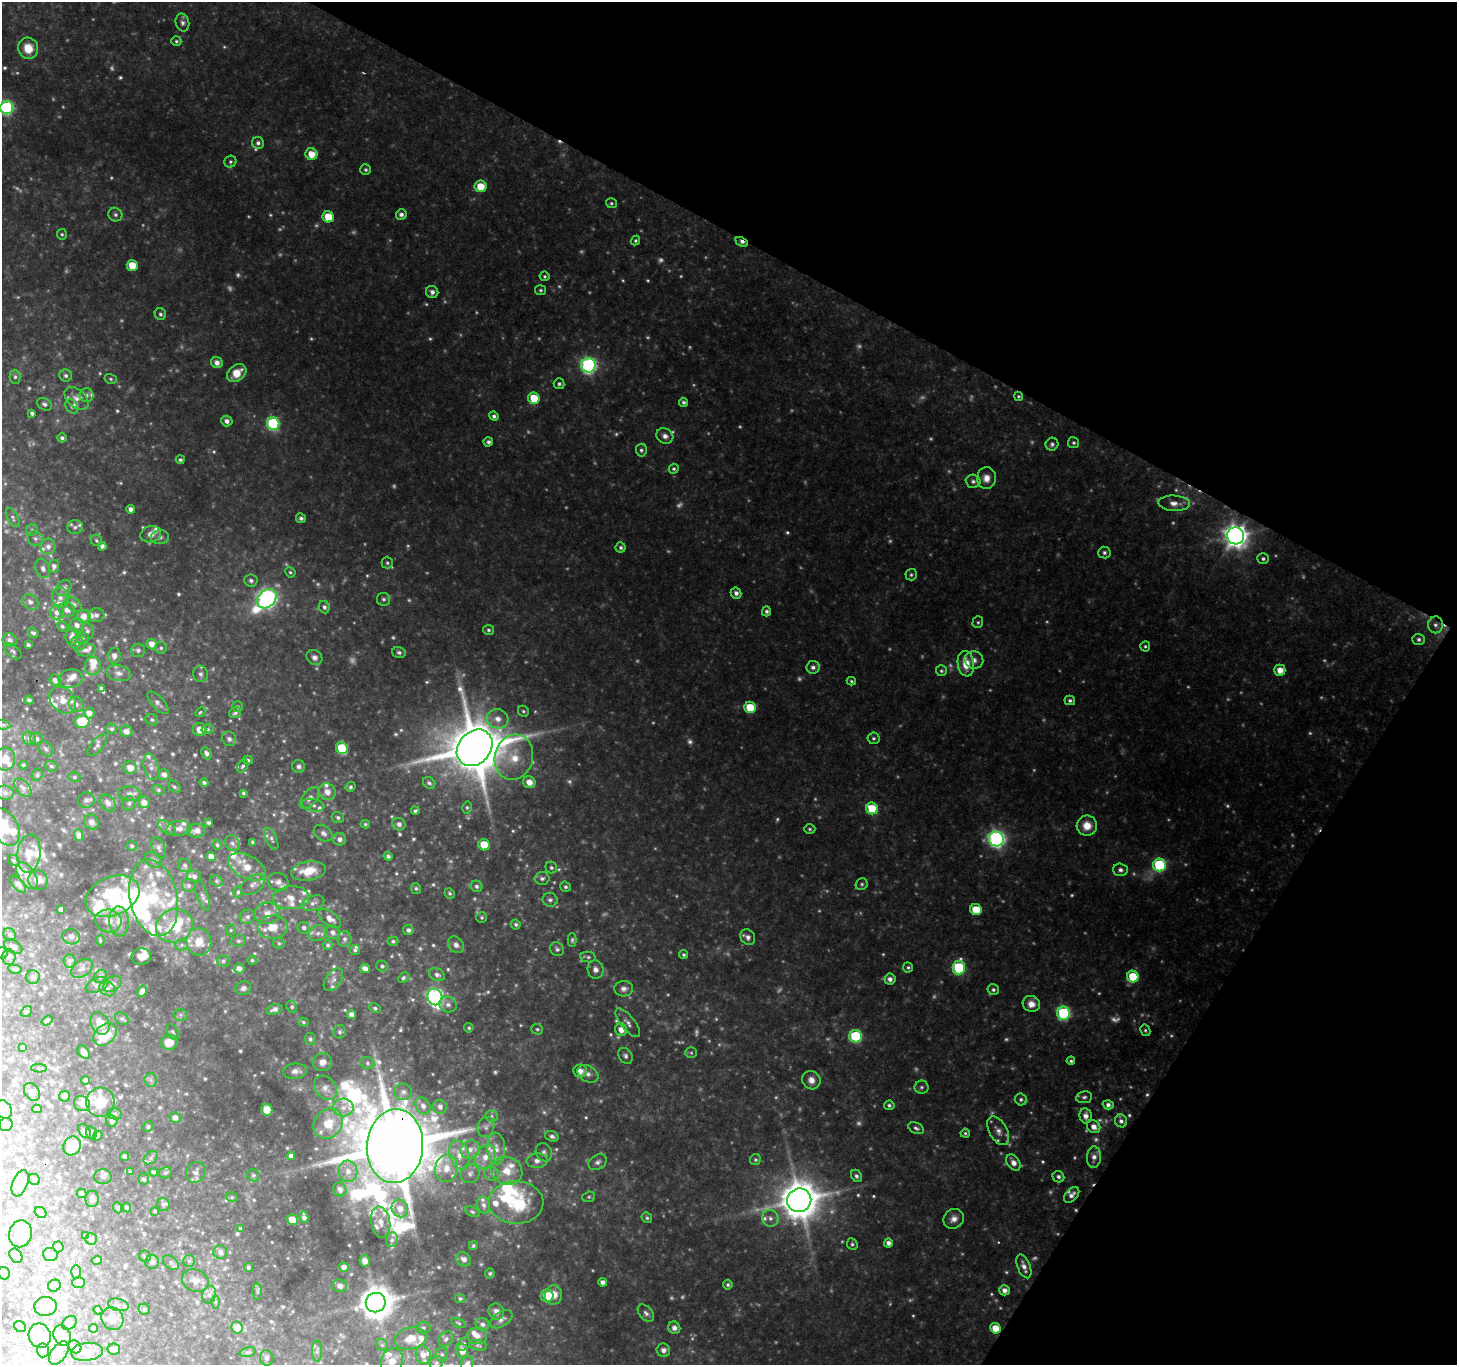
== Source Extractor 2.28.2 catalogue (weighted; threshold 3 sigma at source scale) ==
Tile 8 of 4 x 4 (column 4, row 2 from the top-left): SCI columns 4375-5829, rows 2991-4353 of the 5829 x 5913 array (HDU 1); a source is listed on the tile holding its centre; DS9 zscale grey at full resolution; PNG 1459 x 1367 px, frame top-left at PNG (2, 2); each listed source drawn as its Kron ellipse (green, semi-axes under 4 px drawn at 4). Shown black and unused: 27% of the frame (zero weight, under 2 of 3 exposures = <1% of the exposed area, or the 3 px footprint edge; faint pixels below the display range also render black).
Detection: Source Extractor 2.28.2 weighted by HDU 2 'WHT'; one run over the whole footprint, this tile lists its part. Background 0.186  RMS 0.016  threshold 0.0707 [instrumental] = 3 sigma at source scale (4.5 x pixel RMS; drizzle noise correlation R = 1.50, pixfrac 1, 0.0396/0.0396 arcsec/px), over >= 5 px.
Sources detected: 914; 158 too faint to see at this stretch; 8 inside a brighter object's white glare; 2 cosmic-ray / hot-pixel residue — neither listed nor drawn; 85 inside a brighter listed object's ellipse — not listed separately; of the other 661, all 500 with FLUX_AUTO >= 2.65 (the completeness limit of this list) listed and drawn (161 fainter detections not listed), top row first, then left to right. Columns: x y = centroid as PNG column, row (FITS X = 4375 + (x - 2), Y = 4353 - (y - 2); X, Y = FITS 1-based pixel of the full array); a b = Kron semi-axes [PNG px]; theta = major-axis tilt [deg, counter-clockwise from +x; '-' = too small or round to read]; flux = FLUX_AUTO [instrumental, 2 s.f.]
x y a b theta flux
182 23 9 6 -77 6.3
176 41 5 5 - 2.8
28 48 10 10 - 31
7 108 6 6 - 260
258 143 6 6 - 5.9
311 154 6 6 - 24
230 162 6 5 - 3.4
366 170 5 5 - 3.8
481 186 6 5 - 31
611 203 5 5 - 3
401 214 5 5 - 7
115 215 7 6 - 5
328 217 6 5 - 36
62 234 5 5 - 2.8
635 241 5 4 - 2.9
742 242 7 4 -26 7.9
132 265 5 5 - 33
545 276 5 5 - 3
541 290 5 5 - 3.1
432 292 6 6 - 7.3
160 314 6 5 - 3.7
217 363 6 5 - 11
588 365 7 7 - 450
237 373 11 7 40 29
66 376 6 6 - 5.4
15 377 7 5 -89 3.7
111 379 6 5 - 3
559 384 5 5 - 4
87 395 7 7 - 5.4
1018 396 5 4 - 2.9
534 398 6 5 - 42
77 399 14 9 -43 13
684 402 4 4 - 4.4
44 404 8 5 -29 5
72 406 7 5 -56 4.7
32 413 4 3 - 4.7
494 416 5 4 - 4.6
227 421 5 5 - 7.6
273 423 6 6 - 200
665 436 9 7 -27 8.2
62 438 5 4 - 4.4
488 442 5 4 - 5.1
1074 443 6 5 - 3.4
1052 444 6 6 - 4.5
641 450 6 5 - 4.2
180 460 4 4 - 3.5
674 469 5 5 - 3.3
986 478 11 9 82 15
973 481 7 6 - 5.3
1174 503 16 7 -4 13
131 509 4 4 - 8.1
13 518 10 5 -62 4.4
301 518 5 5 - 4.2
75 527 8 7 - 5.4
32 530 6 5 - 3.3
151 534 10 8 16 14
1236 536 8 8 - 1500
160 537 9 7 6 6.4
35 538 8 7 - 5.7
96 540 6 5 - 3.5
102 546 4 4 - 6
48 547 8 7 - 9
621 547 5 5 - 4.1
1104 553 6 6 - 4.3
1263 559 6 5 - 3.9
387 563 6 5 - 3.3
54 566 6 5 - 6.7
43 568 10 7 -70 6.9
290 572 5 5 - 3.2
911 575 6 5 - 3.2
251 580 7 6 - 5.7
64 588 8 6 53 7.1
736 593 6 5 - 7.5
60 598 10 8 -77 9.2
267 599 11 8 43 670
383 599 7 6 - 5.2
30 602 9 7 -40 6.8
73 604 9 6 -39 6.5
324 607 6 5 - 5.5
67 610 8 7 - 8.6
766 611 5 4 - 4.6
57 612 7 7 - 8.8
96 615 8 6 13 6
84 616 7 6 - 14
978 622 6 5 - 3.1
77 625 7 7 - 9.5
1435 625 8 7 - 8.3
62 626 5 5 - 3
488 630 5 5 - 3.4
87 631 7 6 - 4.9
33 633 6 4 -33 4.1
72 636 9 6 84 10
82 638 6 5 - 3.6
1419 639 6 5 - 5.3
10 640 7 6 - 7.5
78 644 7 6 - 5
152 644 5 5 - 18
28 645 4 3 - 4.3
1145 646 5 5 - 3
161 648 6 5 - 3.7
86 650 10 6 3 7.1
138 650 7 6 - 4.8
13 651 9 6 -41 4.6
399 652 7 5 -17 4.3
114 656 8 6 80 6.7
314 657 8 7 - 7.1
974 660 9 8 - 9.4
966 664 13 8 -82 32
93 666 9 8 - 15
813 667 6 6 - 6.4
1280 670 5 5 - 19
941 671 5 5 - 3.3
119 673 12 8 -12 9.3
200 674 8 7 - 6.8
71 678 12 9 9 10
55 680 6 5 - 8.6
851 681 5 3 - 2.7
101 688 4 4 - 3.7
29 700 4 4 - 4.5
63 700 15 11 -46 22
1070 700 5 4 - 4.1
158 703 14 6 -48 7.2
76 704 8 7 - 7
237 707 5 5 - 3.2
750 707 6 5 - 54
523 711 6 5 - 2.9
200 712 5 3 - 2.7
89 713 5 5 - 12
235 713 6 5 - 4.5
498 719 11 9 -16 18
152 720 6 5 - 3.7
82 722 7 6 - 58
3 725 7 5 -8 3.4
112 729 5 5 - 3.3
200 729 6 6 - 17
208 729 6 5 - 3.1
126 731 6 5 - 12
29 738 7 6 - 4.3
873 738 6 5 - 3.6
36 739 6 6 - 5.2
229 739 7 6 - 6.1
97 745 13 6 49 5.9
342 748 6 5 - 78
475 748 20 16 48 13000
46 749 9 6 -50 4.5
206 753 6 4 -62 5.8
514 757 23 19 75 52
5 759 11 10 - 20
248 760 5 3 - 2.8
23 765 4 3 - 2.7
51 766 6 5 - 3.3
243 766 7 5 56 3.6
299 766 6 6 - 5.3
151 767 13 7 -77 9.6
130 768 7 6 - 18
37 775 6 5 - 2.8
164 775 6 5 - 8.7
74 777 6 5 - 3
529 782 6 6 - 18
204 783 4 4 - 4.4
429 783 7 5 -39 4.3
174 787 7 5 -43 3.9
350 787 5 5 - 3.7
23 788 11 6 -48 6.9
158 790 6 4 -27 2.9
327 792 9 8 - 15
5 793 8 7 - 6.1
243 793 4 3 - 2.9
129 794 11 7 -5 7
310 798 13 7 50 9.4
86 800 8 7 - 5
144 802 6 6 - 7.8
108 803 9 7 -47 8.7
129 803 7 6 - 3.9
313 805 11 6 -10 7.1
467 807 6 4 77 3
872 808 6 5 - 60
415 811 4 3 - 2.9
338 817 6 5 - 4.1
91 822 8 7 - 7.5
209 823 4 3 - 3.6
365 824 5 4 - 2.8
399 824 7 6 - 6.8
1087 826 10 10 - 23
5 827 20 13 -60 32
167 828 10 5 -35 6.2
179 828 12 7 5 9.9
810 829 6 4 0 2.7
197 831 9 7 2 10
323 833 10 7 -35 8.1
79 835 6 4 -85 7.3
271 839 12 5 -65 5.2
340 839 6 6 - 8.5
996 839 7 7 - 550
253 842 4 3 - 3.2
232 843 8 7 - 5.8
217 845 5 4 - 3.2
484 845 6 5 - 39
132 846 5 5 - 3.2
159 848 11 6 -69 5.9
29 853 19 11 83 27
388 856 4 3 - 4.4
211 857 5 4 - 16
14 860 6 5 - 2.7
153 860 9 7 -40 6.3
185 865 7 6 - 4
1159 865 6 6 - 180
247 867 20 11 -28 28
551 868 6 5 - 4.2
1120 870 7 6 - 6.8
308 871 17 9 8 39
27 876 15 8 -57 13
194 876 7 6 - 6.2
542 878 7 6 - 5.2
38 880 10 9 - 13
217 881 6 5 - 2.9
278 882 10 9 - 9.7
18 884 10 5 -47 8
862 884 6 5 - 3.4
189 885 6 6 - 4.5
253 885 14 8 34 9.3
477 886 6 5 - 3.7
565 887 5 5 - 4
416 888 5 5 - 3.1
238 892 5 4 - 2.8
450 893 5 5 - 3.5
113 896 28 19 23 160
202 896 16 5 -71 6.3
154 898 39 23 -78 130
291 898 18 11 3 23
550 900 7 7 - 5.8
313 903 12 7 19 8.9
61 909 4 4 - 5.3
976 910 6 5 - 38
267 913 13 11 6 15
247 917 8 7 - 5.5
482 917 5 5 - 2.9
330 918 13 7 -35 12
108 921 13 11 -10 17
119 921 15 9 -87 20
516 924 5 4 - 3.8
174 926 19 16 23 65
273 927 15 11 6 26
304 928 6 6 - 5.4
231 930 5 5 - 2.7
408 930 5 5 - 6.2
333 932 7 6 - 7
318 933 9 7 25 7.5
9 934 6 6 - 3.4
71 937 9 7 -19 7.3
748 937 8 6 -50 8.4
345 939 8 7 - 6.1
100 940 5 4 - 2.7
572 940 7 4 -90 3.5
238 941 7 5 13 3.6
393 941 5 4 - 3.8
199 942 14 12 -83 30
279 943 6 5 - 3.2
182 945 6 5 - 3.6
328 945 5 5 - 3.6
456 945 9 7 -46 8.7
13 947 10 6 -32 7.3
557 949 7 6 - 5
355 950 5 5 - 3.8
2 953 6 5 - 3.3
684 955 5 4 - 3.2
141 956 10 8 4 14
9 957 7 6 - 5.2
588 957 8 5 -10 3.7
252 960 4 4 - 2.8
70 961 7 6 - 4.7
223 961 6 5 - 3.5
382 966 6 5 - 3.9
908 967 5 5 - 3.2
959 967 7 6 - 150
239 968 5 5 - 9.6
15 969 7 4 -8 2.9
82 969 12 8 35 7.3
365 969 5 4 - 9.5
595 969 9 8 - 9.7
437 975 8 6 -23 6.5
100 976 7 6 - 3.9
33 977 7 6 - 5.5
1133 977 6 5 - 56
403 978 6 4 46 3
890 979 5 5 - 8.6
333 980 13 7 55 9.3
113 984 10 7 36 6.8
97 985 12 7 24 6.9
243 988 8 6 18 5.6
108 989 9 7 -35 7.8
624 989 9 8 - 8.2
993 990 6 5 - 4.1
142 991 6 4 60 9.6
435 997 8 7 - 530
448 1004 9 7 -19 7.9
1031 1004 9 8 - 15
292 1007 6 5 - 3.6
375 1008 6 4 -29 2.9
274 1009 8 5 17 6.4
26 1011 6 5 - 2.7
1063 1013 6 6 - 210
352 1014 4 4 - 12
181 1015 7 6 - 4
122 1019 7 5 -35 3.8
47 1021 6 4 35 2.6
303 1022 5 4 - 2.7
100 1023 12 8 -61 19
628 1023 17 7 -51 9.8
469 1028 4 4 - 2.7
537 1029 6 5 - 3.1
621 1030 6 6 - 17
1145 1030 6 5 - 3.1
173 1032 8 5 -61 3.3
340 1032 7 6 - 4.2
105 1035 13 9 40 36
856 1036 6 6 - 140
310 1039 6 5 - 3.9
169 1042 9 7 10 24
23 1048 4 3 - 3.2
84 1052 8 5 -51 7.8
691 1053 6 5 - 2.8
625 1056 8 6 -56 5.4
1071 1061 4 3 - 2.9
322 1062 9 9 - 12
367 1063 7 5 -17 3.8
39 1068 8 4 -3 2.8
295 1071 12 7 6 9.1
580 1071 7 6 - 13
588 1074 11 8 -32 8.1
85 1080 4 4 - 3
151 1080 7 6 - 4.6
811 1080 9 9 - 13
921 1087 7 6 - 4.4
325 1088 13 10 -52 12
32 1092 9 7 -56 6.6
403 1092 9 8 - 7.3
64 1096 5 5 - 4.9
1084 1097 8 6 9 4.6
1021 1099 6 6 - 4.1
100 1102 14 14 - 38
82 1104 8 7 - 9.7
889 1105 5 5 - 4
1108 1105 5 4 - 7.1
423 1106 9 7 -59 9.1
440 1107 7 7 - 7.5
343 1108 10 9 - 14
3 1109 10 8 -49 11
37 1109 5 3 - 2.7
267 1110 6 5 - 31
115 1114 7 5 -15 3.3
491 1116 6 5 - 3.4
1086 1116 7 6 - 11
175 1118 5 5 - 10
112 1121 6 5 - 7.1
1121 1121 6 6 - 6.1
328 1124 16 13 50 39
6 1125 7 6 - 4.6
148 1127 5 4 - 2.7
486 1127 10 8 73 6.7
1094 1127 7 6 - 13
916 1128 8 5 -26 4.5
84 1131 8 5 -55 6
998 1131 15 9 -60 12
91 1133 6 5 - 4.5
965 1133 4 4 - 2.7
98 1136 5 4 - 4
552 1136 7 5 -19 6.5
72 1146 9 8 - 55
395 1146 37 28 86 23000
496 1148 16 9 -87 17
470 1150 10 9 - 14
544 1152 9 8 - 6
459 1155 15 9 -72 21
291 1156 4 4 - 7.9
125 1157 4 3 - 2.7
485 1157 13 9 61 19
1094 1157 11 7 86 11
151 1158 8 5 41 4.3
755 1160 6 5 - 3
537 1161 10 7 4 11
598 1162 10 7 30 7.6
1013 1163 9 6 -56 11
446 1168 14 11 81 26
348 1171 10 9 - 15
507 1171 16 14 -24 33
131 1172 4 4 - 3
154 1172 4 3 - 3.4
196 1172 11 9 63 8.6
165 1173 7 6 - 3.5
470 1173 10 9 - 8.2
492 1174 7 6 - 5.4
253 1175 6 6 - 4
856 1176 6 5 - 4.6
103 1177 9 7 -2 5.7
1058 1177 6 5 - 5.3
34 1179 6 5 - 3
144 1179 5 5 - 4.6
20 1183 14 7 69 10
340 1189 7 6 - 8.4
81 1193 5 4 - 5.7
1072 1195 9 6 47 8
232 1197 6 5 - 3
589 1197 6 5 - 2.8
92 1199 8 6 84 6.9
799 1200 12 11 - 5200
516 1202 27 21 -2 110
163 1204 6 6 - 3
484 1205 8 6 -76 7.3
118 1208 5 3 - 3.6
127 1208 5 4 - 3.2
400 1208 9 8 - 18
155 1211 4 3 - 2.7
41 1212 6 5 - 3.4
472 1212 8 4 -26 2.9
304 1217 6 4 -78 6.9
647 1218 5 5 - 3.4
770 1218 8 8 - 9.3
954 1219 10 9 - 12
292 1220 6 5 - 22
381 1222 15 9 -79 14
240 1229 4 4 - 2.7
20 1234 13 11 78 24
85 1236 4 4 - 3.7
91 1239 6 6 - 3
392 1240 7 6 - 4.9
888 1243 4 4 - 8
852 1244 6 5 - 3.2
473 1245 4 4 - 3.2
58 1247 5 5 - 5.3
220 1252 7 6 - 7.1
50 1255 7 6 - 14
16 1256 8 6 -55 4.7
145 1256 6 5 - 3.9
464 1259 8 6 -39 6.9
97 1260 5 3 - 3.8
189 1261 6 6 - 3.3
365 1261 6 5 - 7.6
152 1262 7 7 - 6.9
171 1263 9 6 -39 4.4
1024 1266 12 6 -68 11
248 1267 5 4 - 3.5
344 1267 5 4 - 6.4
76 1272 7 5 -89 3.8
4 1273 6 6 - 4.7
490 1273 5 5 - 3.3
195 1281 13 11 -23 13
79 1282 6 5 - 4.2
603 1282 4 4 - 7.8
728 1285 5 5 - 3.1
54 1286 6 6 - 3.9
340 1286 7 6 - 6.4
1004 1290 5 5 - 10
257 1292 8 4 90 3.1
209 1295 9 6 75 6.7
554 1295 10 8 81 17
547 1296 6 6 - 52
460 1298 5 4 - 3.7
215 1302 6 4 90 3.3
376 1303 10 9 - 3500
118 1305 10 6 -13 6.2
45 1306 11 9 4 14
144 1309 6 5 - 3.7
98 1310 4 4 - 6.8
496 1312 8 7 - 9.9
646 1313 10 6 -47 6.5
112 1319 12 10 -53 14
501 1319 12 7 34 9
69 1323 8 6 42 5.7
458 1323 7 4 -25 2.7
482 1324 7 6 - 6.5
20 1327 6 5 - 4.1
93 1328 4 4 - 3.8
237 1328 6 5 - 27
423 1328 7 6 - 3.7
674 1328 6 6 - 7.4
995 1328 5 5 - 27
62 1335 11 8 -70 18
40 1336 12 11 - 21
477 1336 10 8 3 11
411 1338 16 11 13 26
446 1339 8 6 50 5.2
464 1344 7 5 50 3.3
382 1345 6 5 - 3.1
478 1345 9 5 -14 3.5
75 1347 7 6 - 5.1
114 1349 6 5 - 4.2
43 1350 7 6 - 4.4
663 1350 7 6 - 7.3
317 1351 11 5 89 4.6
462 1351 7 5 -76 13
87 1352 16 9 7 13
248 1352 8 4 14 2.9
59 1353 13 7 55 9.4
423 1355 9 7 -79 13
442 1355 7 6 - 3.5
266 1358 8 6 -79 4.6
392 1361 13 11 71 18
436 1363 7 6 - 4.3
467 1364 8 6 75 8.4
Overlapping masked pixels (flux is a lower limit): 4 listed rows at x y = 742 242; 1435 625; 395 1146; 799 1200
Isophote crosses this tile's border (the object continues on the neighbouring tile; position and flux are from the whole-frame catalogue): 6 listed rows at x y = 7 108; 5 827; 2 953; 3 1109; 392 1361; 467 1364